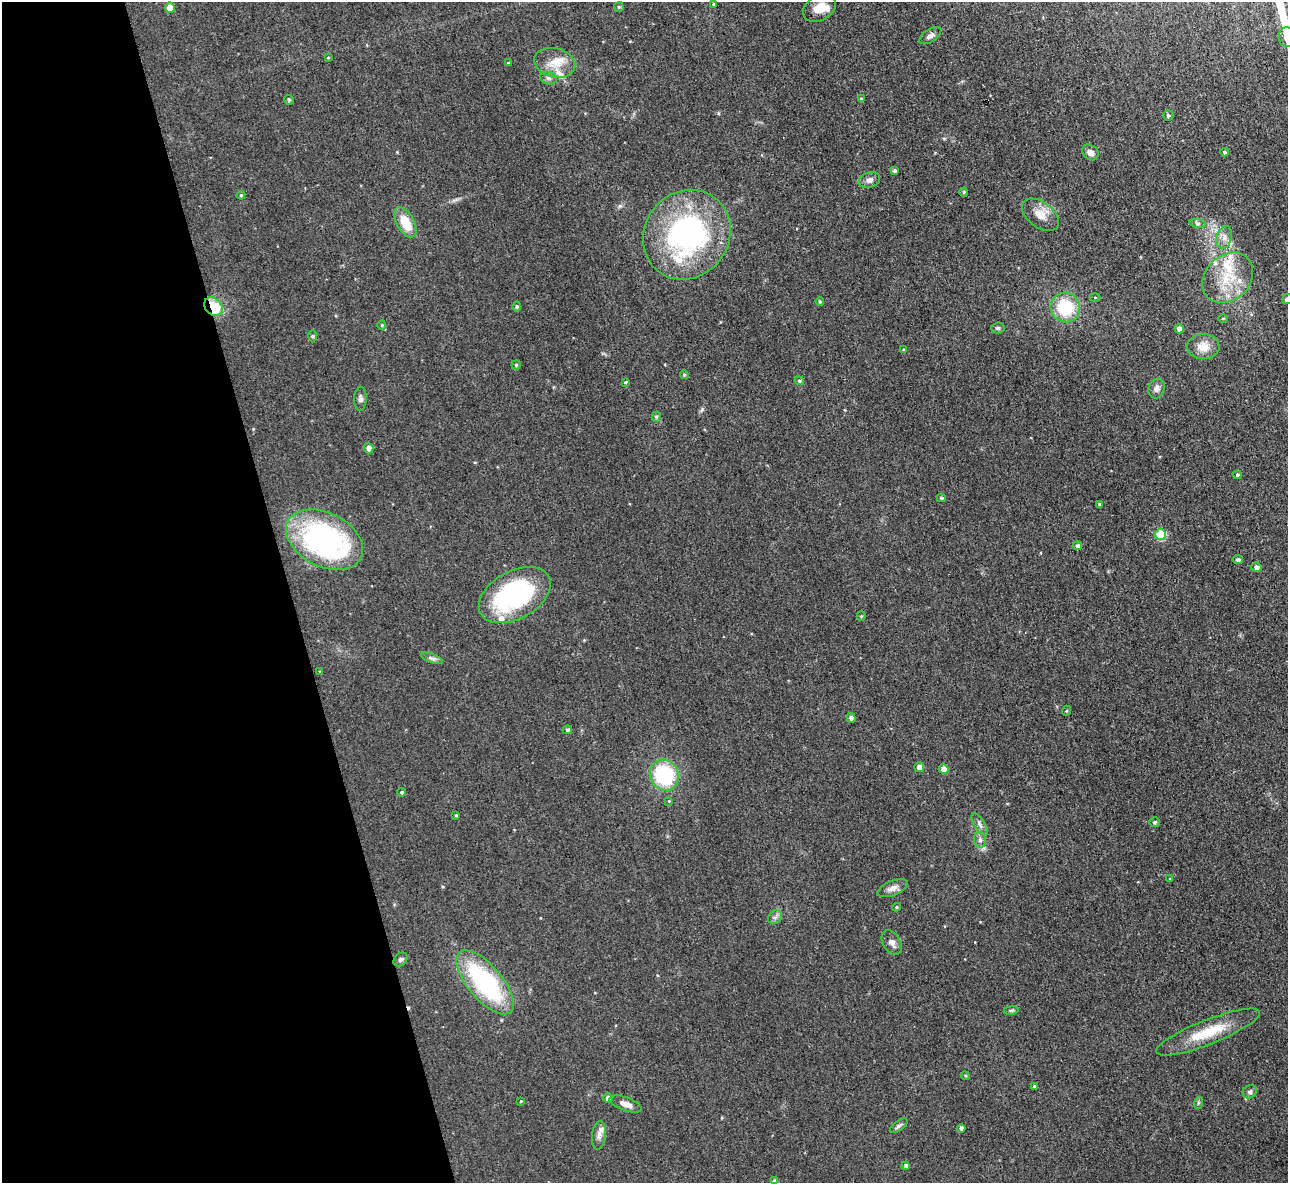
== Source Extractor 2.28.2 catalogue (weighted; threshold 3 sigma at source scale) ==
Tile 5 of 4 x 4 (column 1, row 2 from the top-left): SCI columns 1-1286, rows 2504-3684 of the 5145 x 5129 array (HDU 1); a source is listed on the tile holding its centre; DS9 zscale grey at full resolution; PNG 1290 x 1185 px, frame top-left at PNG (2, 2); each listed source drawn as its Kron ellipse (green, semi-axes under 4 px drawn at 4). Shown black and unused: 22% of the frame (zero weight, under 3 of 4 exposures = <1% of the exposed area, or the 3 px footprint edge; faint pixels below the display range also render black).
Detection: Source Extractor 2.28.2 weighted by HDU 2 'WHT'; one run over the whole footprint, this tile lists its part. Background 0.0486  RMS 0.0073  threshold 0.033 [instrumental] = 3 sigma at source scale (4.5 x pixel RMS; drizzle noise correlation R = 1.50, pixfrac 1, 0.05/0.05 arcsec/px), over >= 5 px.
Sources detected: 99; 1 cosmic-ray / hot-pixel residue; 1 long thin detection or spike segment (spike, bleed or trail) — neither listed nor drawn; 6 inside a brighter listed object's ellipse — not listed separately; the other 91 listed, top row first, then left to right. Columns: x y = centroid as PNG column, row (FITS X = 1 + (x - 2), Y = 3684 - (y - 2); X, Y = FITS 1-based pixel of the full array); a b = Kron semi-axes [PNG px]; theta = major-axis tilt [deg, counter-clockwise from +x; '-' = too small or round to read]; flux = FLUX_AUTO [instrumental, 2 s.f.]
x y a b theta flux
714 4 4 3 - 0.74
170 7 5 5 - 7.9
619 7 5 4 - 0.92
819 8 17 12 29 9.6
930 36 12 6 33 2.7
1287 37 9 8 - 7.9
328 58 4 2 - 0.51
508 63 4 3 - 0.74
555 63 21 14 -13 12
548 78 8 6 -16 2.1
861 99 4 3 - 1.5
289 100 5 4 - 1.3
1168 115 5 5 - 1.6
1090 152 9 7 -37 3.9
1225 152 4 3 - 1.2
895 171 4 3 - 1.6
869 180 11 7 19 3.5
964 192 4 4 - 0.94
241 195 4 4 - 0.86
1040 215 21 12 -37 9.8
405 222 16 8 -61 16
1198 223 8 4 -8 1.6
687 235 46 42 51 150
1224 237 11 7 75 4.2
1228 278 28 22 44 29
1095 298 5 3 - 0.71
1287 299 5 5 - 1.4
820 301 4 3 - 0.87
517 306 5 4 - 1.1
213 307 10 8 -48 23
1065 307 15 14 - 35
1223 318 5 3 - 0.72
382 325 5 4 - 0.85
998 328 7 5 3 1.4
1179 329 4 4 - 3.5
312 336 6 4 -90 0.89
1203 347 16 12 2 9.6
904 350 4 4 - 1.2
516 365 4 4 - 1
684 375 4 4 - 1.1
799 381 4 3 - 1.1
625 382 3 3 - 0.72
1156 389 10 8 72 3
360 399 12 6 88 2.5
656 417 5 4 - 1.3
369 448 5 5 - 4.4
1237 475 4 4 - 1.5
941 498 4 4 - 1.1
1099 504 4 4 - 0.88
1161 535 5 5 - 37
324 540 41 27 -27 150
1078 546 4 4 - 2.6
1238 559 5 4 - 1.8
1256 567 5 4 - 3.2
515 595 39 24 29 110
861 616 5 4 - 0.82
432 658 11 4 -19 2.2
320 672 3 3 - 0.66
1066 711 5 3 - 0.62
851 718 5 4 - 2.1
567 730 4 4 - 1.6
919 767 5 5 - 4
944 769 5 5 - 5.7
664 775 16 14 -59 54
402 792 4 4 - 1.2
669 801 4 4 - 0.65
456 815 3 3 - 0.92
1155 822 5 5 - 1.5
979 824 12 5 -58 2.6
980 840 8 6 -75 2.5
1170 879 4 3 - 0.72
893 888 16 7 22 4.2
896 907 4 4 - 0.91
775 917 8 6 42 2.2
892 943 13 8 -58 4.2
400 960 8 6 44 1.7
485 982 39 17 -50 92
1011 1010 7 4 8 1.2
1208 1032 55 12 22 26
965 1076 4 4 - 0.82
1035 1086 4 3 - 2
1250 1092 7 6 - 2
608 1098 4 4 - 3.6
521 1101 4 3 - 0.62
1198 1103 6 4 72 0.94
626 1104 17 6 -20 5.9
899 1126 10 4 37 1.8
961 1128 4 4 - 2.6
599 1135 14 7 82 4.2
906 1166 4 4 - 2.8
775 1181 4 4 - 2.1
Overlapping masked pixels (flux is a lower limit): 1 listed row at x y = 213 307
Isophote crosses this tile's border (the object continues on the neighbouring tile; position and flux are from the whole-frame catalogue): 3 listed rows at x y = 1287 37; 1287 299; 775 1181